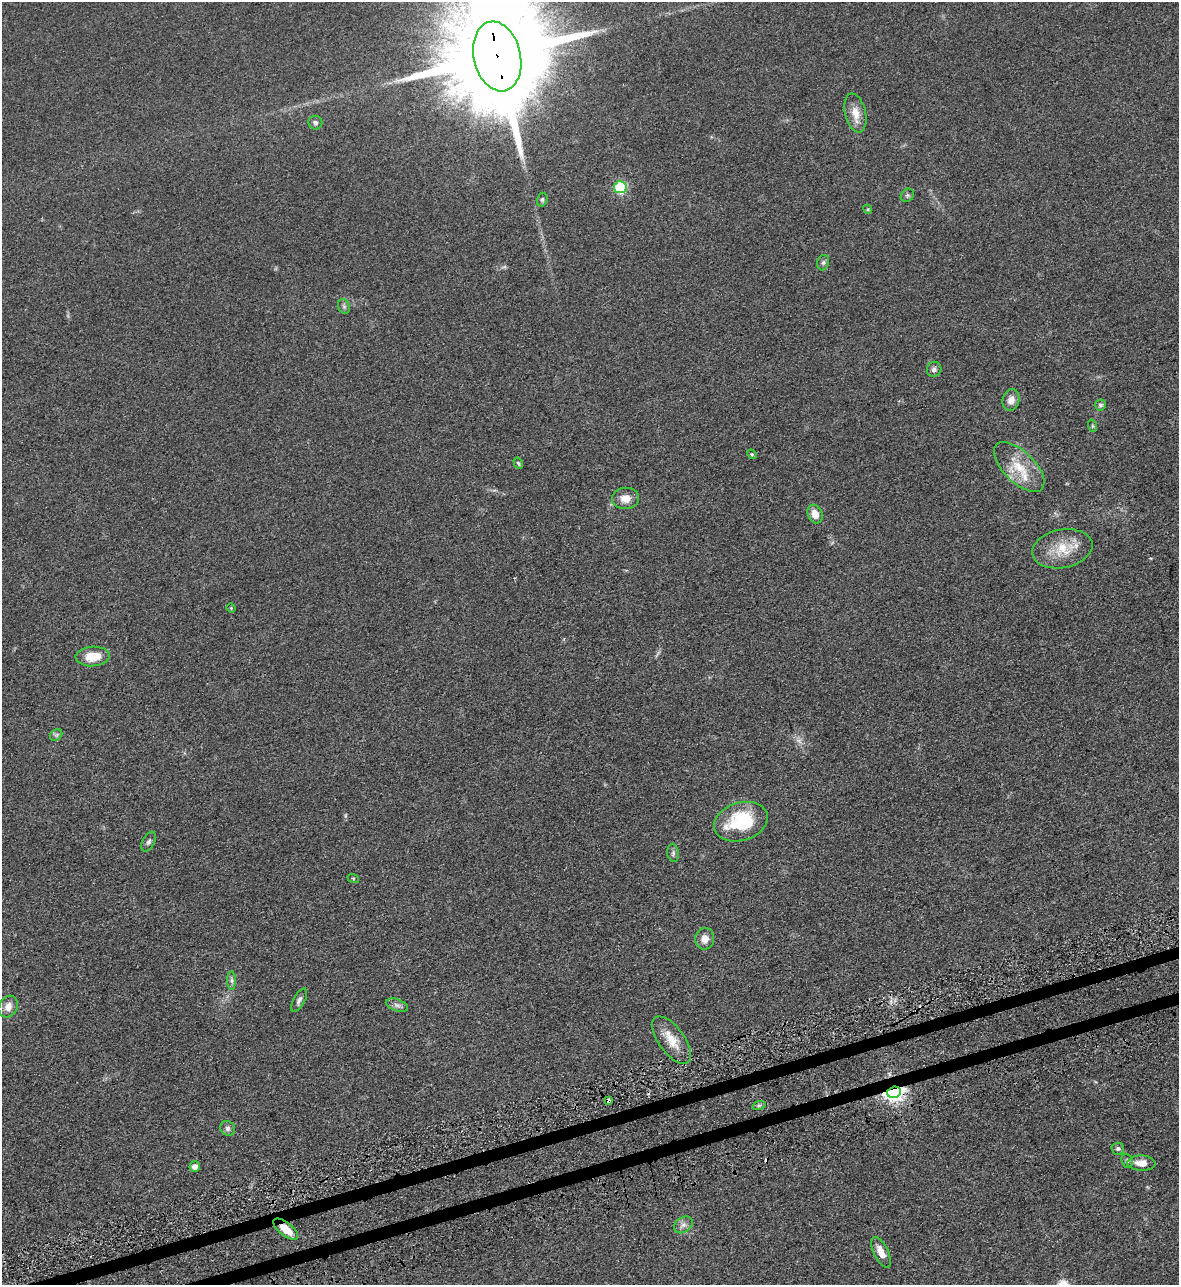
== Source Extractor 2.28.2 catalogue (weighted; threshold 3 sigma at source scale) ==
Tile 7 of 4 x 4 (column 3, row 2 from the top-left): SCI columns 2538-3714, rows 2618-3900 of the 5195 x 5235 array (HDU 1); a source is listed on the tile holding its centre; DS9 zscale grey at full resolution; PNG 1181 x 1287 px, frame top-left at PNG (2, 2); each listed source drawn as its Kron ellipse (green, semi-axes under 4 px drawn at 4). Shown black and unused: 2% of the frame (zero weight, under 3 of 5 exposures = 4% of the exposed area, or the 3 px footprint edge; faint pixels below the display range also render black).
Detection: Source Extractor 2.28.2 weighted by HDU 2 'WHT'; one run over the whole footprint, this tile lists its part. Background 0.047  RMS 0.0063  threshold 0.0284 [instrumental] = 3 sigma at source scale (4.5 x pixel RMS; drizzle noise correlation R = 1.50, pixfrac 1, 0.05/0.05 arcsec/px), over >= 5 px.
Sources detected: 47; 1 too faint to see at this stretch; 1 cosmic-ray / hot-pixel residue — neither listed nor drawn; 2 inside a brighter listed object's ellipse — not listed separately; the other 43 listed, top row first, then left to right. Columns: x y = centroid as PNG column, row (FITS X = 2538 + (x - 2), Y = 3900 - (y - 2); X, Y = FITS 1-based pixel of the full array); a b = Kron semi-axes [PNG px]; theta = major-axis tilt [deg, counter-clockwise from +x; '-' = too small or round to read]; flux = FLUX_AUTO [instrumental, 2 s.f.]
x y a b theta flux
497 56 35 23 -77 23000
855 113 20 10 -76 7.7
315 123 7 6 - 1.8
620 187 6 6 - 53
907 195 7 6 - 1.2
542 200 7 5 75 1.2
868 209 4 4 - 0.71
823 263 8 6 73 1.4
344 306 7 5 -69 1.4
934 369 7 7 - 1.9
1011 400 11 8 76 4.8
1100 405 5 5 - 1.2
1093 426 6 4 -71 0.81
752 454 5 4 - 0.7
518 463 6 4 -60 0.88
1019 467 32 15 -44 17
625 498 13 10 2 6.6
815 514 9 7 -66 5.7
1062 549 30 19 11 18
231 608 5 4 - 0.6
93 656 17 10 3 12
56 735 7 5 43 1.1
741 822 27 19 17 38
148 842 11 6 62 1.9
673 853 9 5 -83 1.5
353 878 6 4 -18 0.68
705 939 11 9 83 5.2
232 980 9 4 -90 1.6
299 1000 13 5 61 2.3
397 1005 11 6 -19 2.3
8 1007 11 9 60 5.2
672 1040 28 13 -54 11
894 1092 7 5 17 370
608 1100 4 3 - 2.9
759 1105 7 4 18 1.1
228 1128 8 7 - 1.9
1118 1149 6 6 - 1.4
1127 1161 7 5 -68 1.2
1141 1163 14 7 -3 6.8
195 1166 5 5 - 4.1
683 1225 10 7 33 3
286 1229 15 6 -39 9.2
881 1252 16 7 -64 7
Overlapping masked pixels (flux is a lower limit): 4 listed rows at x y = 497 56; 894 1092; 608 1100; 286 1229
Isophote crosses this tile's border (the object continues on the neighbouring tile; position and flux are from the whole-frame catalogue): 1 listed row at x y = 497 56